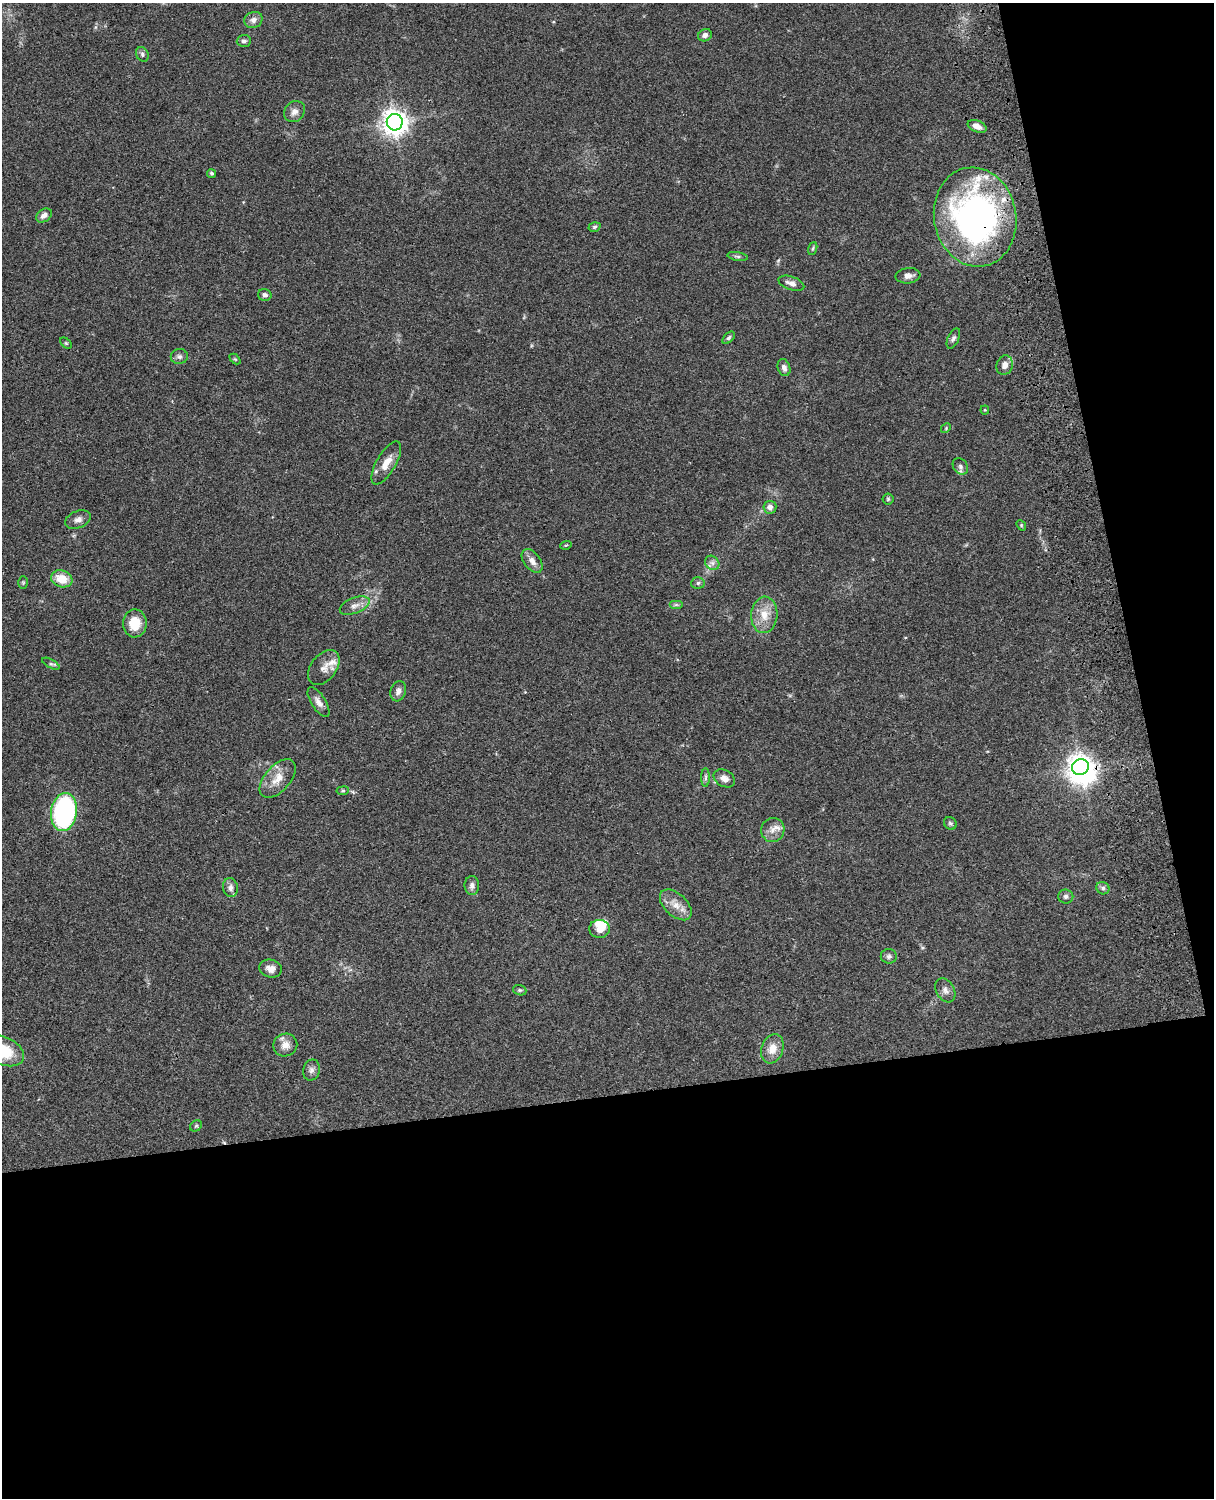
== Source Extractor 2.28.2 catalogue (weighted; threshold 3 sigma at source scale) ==
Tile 12 of 4 x 3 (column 4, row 3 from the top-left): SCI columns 3757-4968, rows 277-1772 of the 5087 x 4927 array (HDU 1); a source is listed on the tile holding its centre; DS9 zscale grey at full resolution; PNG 1216 x 1500 px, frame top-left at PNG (2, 3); each listed source drawn as its Kron ellipse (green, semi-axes under 4 px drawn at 4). Shown black and unused: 33% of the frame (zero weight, under 3 of 4 exposures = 6% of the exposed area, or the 3 px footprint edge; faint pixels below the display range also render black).
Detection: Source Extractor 2.28.2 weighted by HDU 2 'WHT'; one run over the whole footprint, this tile lists its part. Background 0.0809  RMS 0.0058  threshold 0.0262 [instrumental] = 3 sigma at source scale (4.5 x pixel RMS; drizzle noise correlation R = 1.50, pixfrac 1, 0.05/0.05 arcsec/px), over >= 5 px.
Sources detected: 73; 1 inside a brighter object's white glare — neither listed nor drawn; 4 inside a brighter listed object's ellipse — not listed separately; the other 68 listed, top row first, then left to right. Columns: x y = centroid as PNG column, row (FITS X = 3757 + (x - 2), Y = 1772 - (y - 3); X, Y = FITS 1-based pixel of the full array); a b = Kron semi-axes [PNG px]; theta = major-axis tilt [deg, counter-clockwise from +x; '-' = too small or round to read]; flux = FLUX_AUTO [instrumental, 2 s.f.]
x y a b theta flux
253 20 9 8 - 2.9
705 35 7 6 - 2.3
244 41 7 6 - 1.6
142 54 7 6 - 1.3
294 111 11 9 44 3.2
395 122 8 8 - 600
977 126 10 6 -22 4
211 173 4 4 - 1
44 215 8 6 32 2.7
975 217 50 41 -79 180
594 227 6 4 18 0.93
813 249 6 4 71 0.81
737 256 10 3 -9 1.1
908 276 12 7 6 3
791 283 13 6 -20 3.1
265 295 7 6 - 1.6
729 338 7 4 45 1
953 338 11 5 65 1.6
66 343 7 4 -44 0.73
179 357 8 7 - 2
235 359 6 4 -44 0.64
1005 365 10 8 74 3.8
784 368 9 6 -72 2.2
985 410 4 4 - 0.56
946 428 5 4 - 0.61
386 463 24 9 59 7.9
960 466 9 7 -48 1.9
888 499 5 5 - 0.85
770 507 6 6 - 2.8
78 520 13 8 22 2.9
1021 525 6 4 -49 0.73
566 545 6 3 17 0.62
532 561 13 8 -53 4.2
712 563 8 6 -45 2.1
62 579 11 8 -19 10
23 582 6 5 - 0.84
698 583 7 6 - 1.3
676 605 7 4 0 1.1
355 606 16 7 21 4
764 615 18 13 85 9.1
135 623 14 12 -89 13
51 664 9 3 -28 1.1
324 667 20 13 52 5.7
398 691 10 7 72 3
318 702 17 7 -58 3.7
1080 767 8 7 - 470
706 777 9 4 90 1.3
278 778 23 12 48 8.6
724 778 11 8 -29 3.9
343 791 6 3 7 0.73
64 812 19 13 81 86
950 823 7 6 - 1.2
773 830 12 11 - 4.7
472 885 9 7 90 2.2
230 888 9 7 -81 2.6
1103 888 7 6 - 1.5
1066 896 7 7 - 1.7
676 905 19 11 -43 6.7
599 929 10 9 - 5
889 956 8 7 - 1.7
271 969 11 9 -14 3.5
520 990 7 5 -19 0.91
945 990 13 9 -60 3.2
285 1045 12 11 - 4.8
772 1049 15 11 70 6.8
3 1051 22 14 -24 22
311 1070 10 8 77 2.4
196 1126 6 5 - 0.92
Overlapping masked pixels (flux is a lower limit): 2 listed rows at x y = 975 217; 1080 767
Isophote crosses this tile's border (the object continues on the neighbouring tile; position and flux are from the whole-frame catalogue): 1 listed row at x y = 3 1051